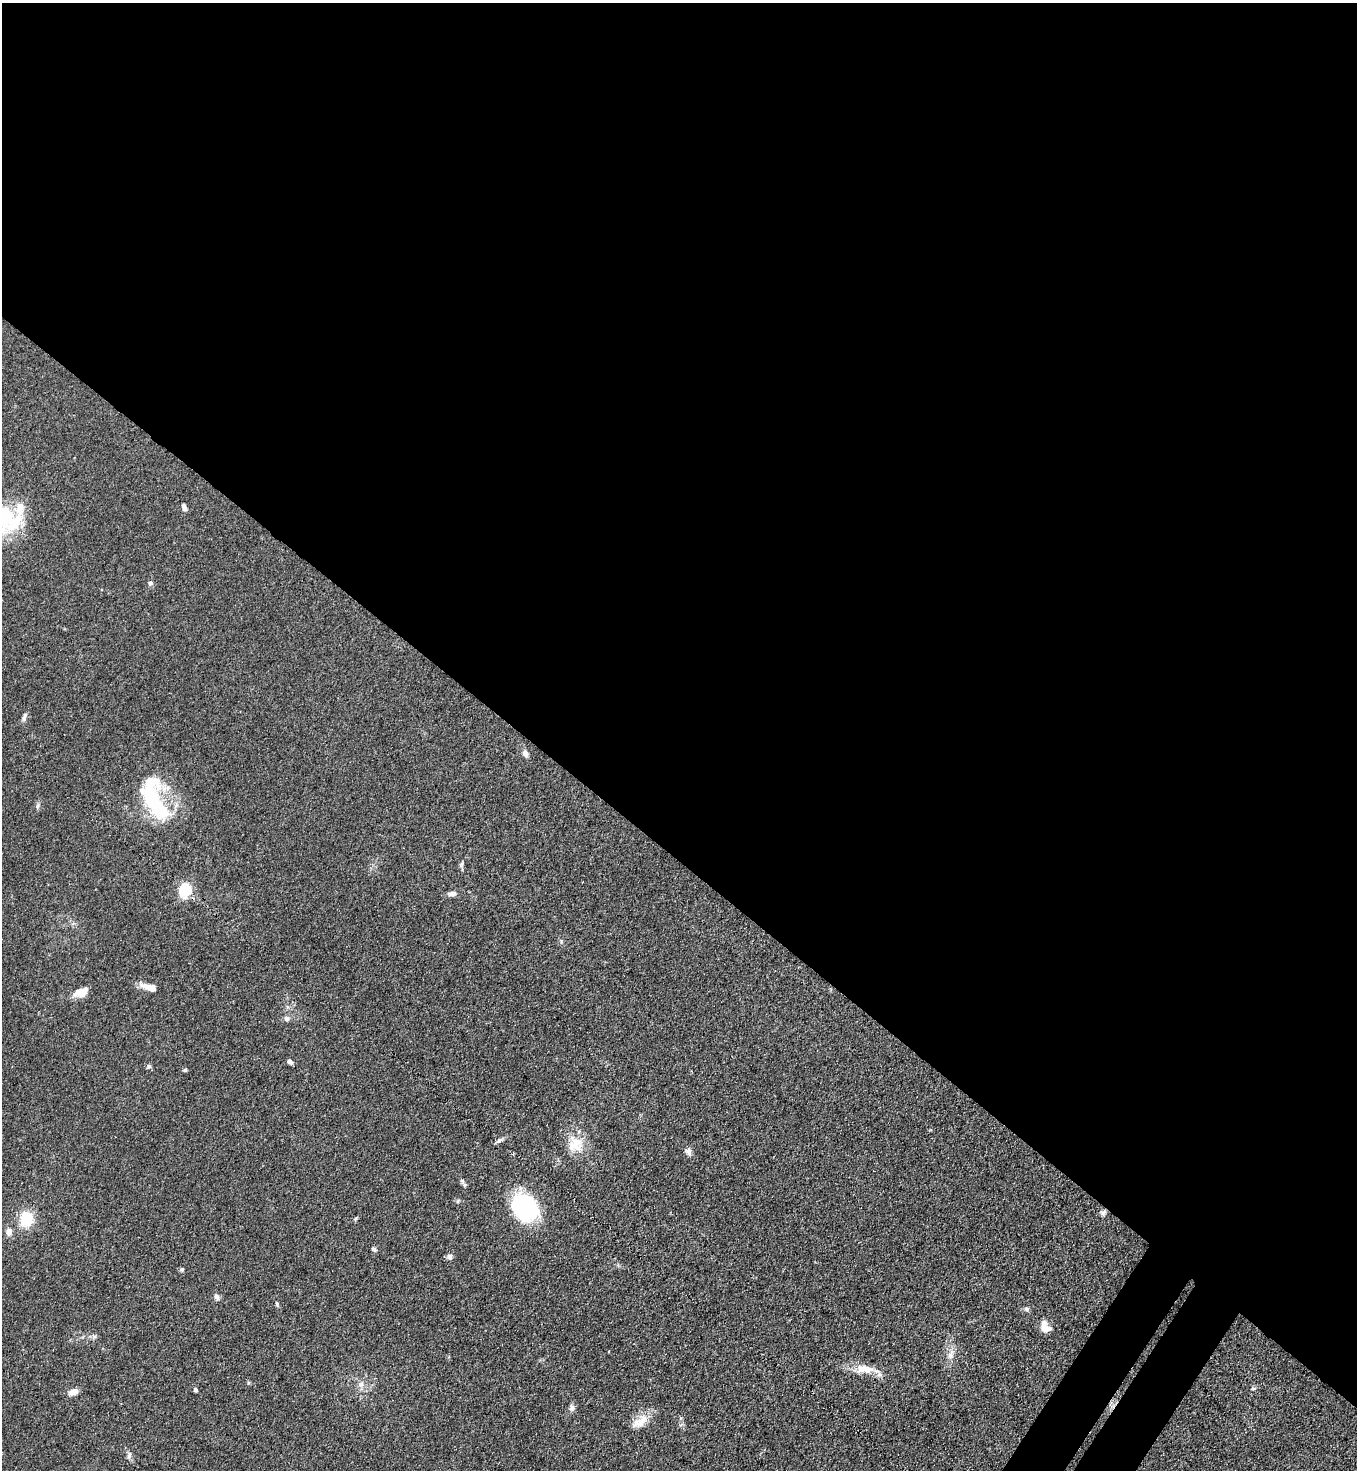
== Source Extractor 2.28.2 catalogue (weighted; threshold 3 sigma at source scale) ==
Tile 3 of 4 x 4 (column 3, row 1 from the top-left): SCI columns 2913-4267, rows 4441-5908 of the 5963 x 5945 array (HDU 1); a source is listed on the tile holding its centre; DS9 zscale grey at full resolution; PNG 1359 x 1472 px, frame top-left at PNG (2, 3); no overlay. Shown black and unused: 60% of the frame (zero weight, under 3 of 4 exposures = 5% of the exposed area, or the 3 px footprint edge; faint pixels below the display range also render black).
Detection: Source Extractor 2.28.2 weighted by HDU 2 'WHT'; one run over the whole footprint, this tile lists its part. Background 0.103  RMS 0.0074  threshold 0.0333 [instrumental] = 3 sigma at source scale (4.5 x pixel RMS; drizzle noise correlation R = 1.50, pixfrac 1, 0.05/0.05 arcsec/px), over >= 5 px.
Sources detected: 47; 1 inside a brighter object's white glare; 1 cosmic-ray / hot-pixel residue — not listed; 3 inside a brighter listed object's ellipse — not listed separately; the other 42 listed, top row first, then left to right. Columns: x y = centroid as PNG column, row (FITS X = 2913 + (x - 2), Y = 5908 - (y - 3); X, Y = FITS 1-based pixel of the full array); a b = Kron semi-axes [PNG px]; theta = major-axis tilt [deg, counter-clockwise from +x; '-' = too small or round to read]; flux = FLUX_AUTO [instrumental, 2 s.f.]
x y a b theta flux
184 507 8 5 -67 2.8
18 519 23 13 53 19
150 583 6 5 - 1.9
24 717 13 5 74 2.3
525 753 7 6 - 4
157 805 36 16 -55 53
37 806 7 4 71 1.3
461 864 8 4 81 1.4
185 889 6 6 - 96
452 894 12 6 8 2.9
149 987 22 7 -17 7.3
81 992 15 8 20 10
286 1019 7 7 - 2.2
290 1062 5 5 - 2.9
149 1066 7 5 60 1.5
185 1070 5 4 - 1.2
576 1144 23 20 -80 16
688 1151 9 8 - 2.8
513 1154 3 3 - 0.88
462 1181 9 5 -61 1.8
458 1201 6 4 45 0.9
525 1207 30 24 -55 73
1103 1212 9 6 30 1.9
26 1219 18 13 83 19
355 1219 6 4 71 0.93
9 1232 10 7 86 3.4
374 1249 7 5 -22 1.6
449 1256 8 7 - 2.3
182 1269 5 5 - 1.2
217 1297 9 6 -59 2.3
277 1304 7 3 -71 0.95
1026 1309 7 5 -43 1.5
1045 1327 15 11 -62 7.3
951 1355 14 7 72 4.9
864 1369 26 11 -3 12
361 1384 8 6 69 2.7
1254 1388 8 4 0 1.1
195 1390 5 4 - 1.6
73 1392 10 6 21 5.8
572 1408 9 6 89 2.6
642 1420 18 12 63 9.1
129 1455 10 5 74 2.1
Overlapping masked pixels (flux is a lower limit): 1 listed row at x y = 525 1207